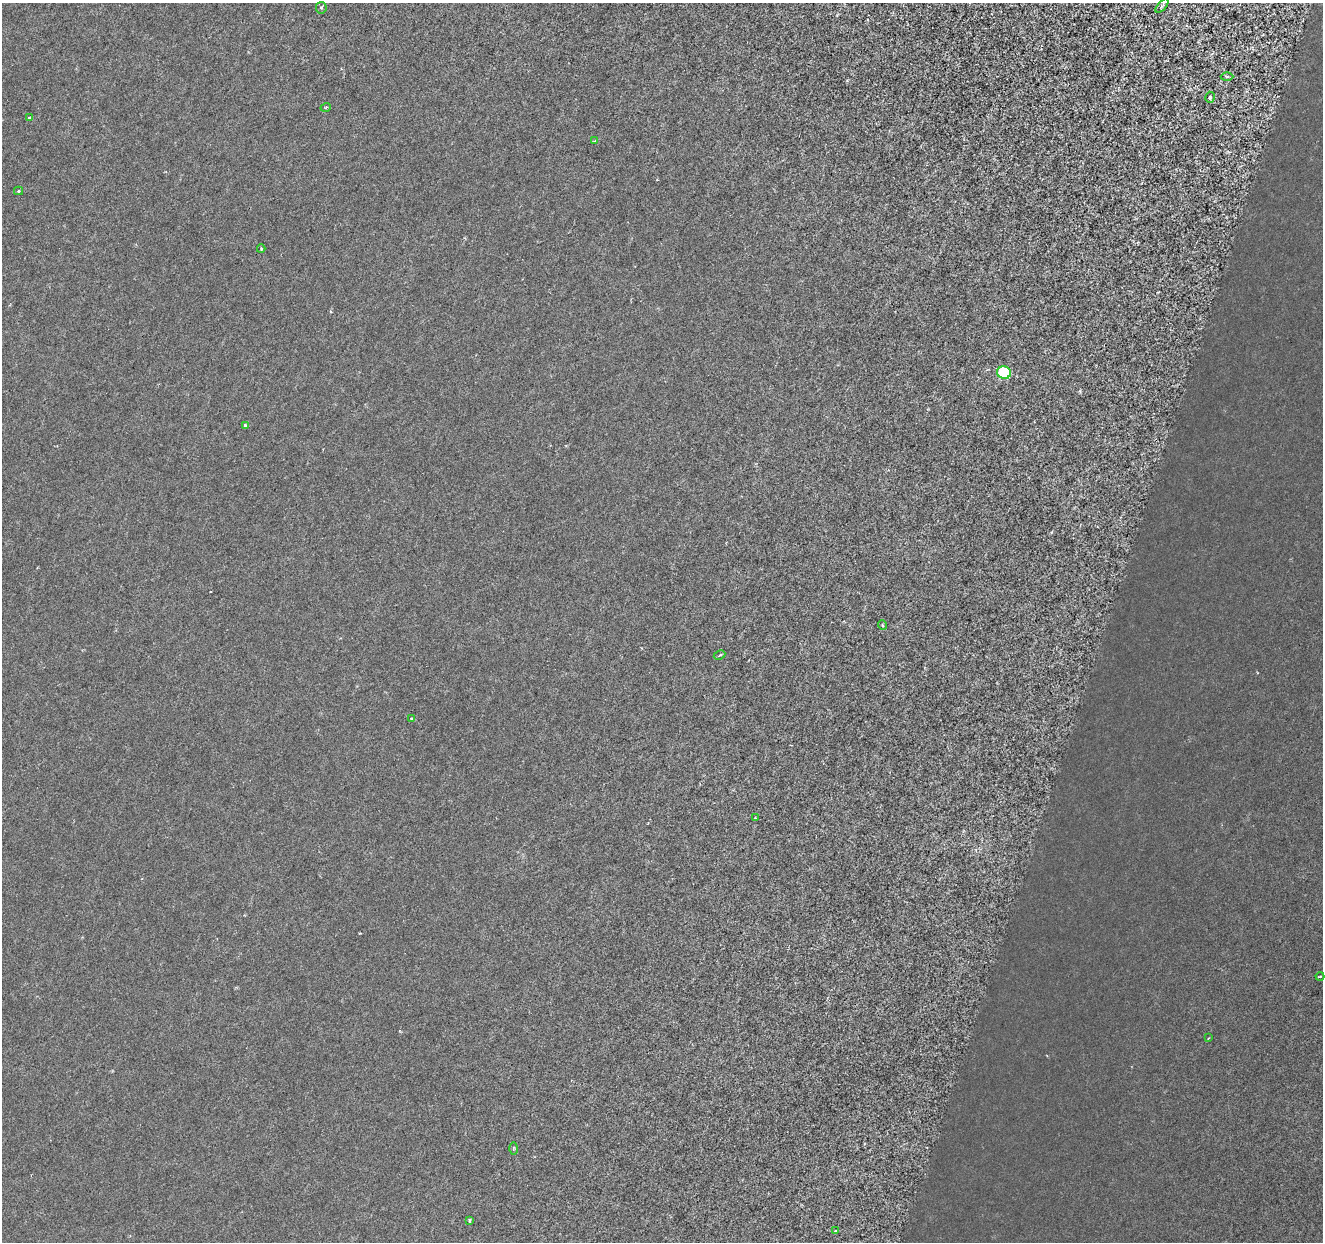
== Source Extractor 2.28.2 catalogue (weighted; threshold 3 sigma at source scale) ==
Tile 10 of 4 x 4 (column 2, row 3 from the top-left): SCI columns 1322-2642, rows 1460-2699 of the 5292 x 5459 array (HDU 1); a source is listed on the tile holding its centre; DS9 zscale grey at full resolution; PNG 1325 x 1244 px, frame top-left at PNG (2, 3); each listed source drawn as its Kron ellipse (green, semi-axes under 4 px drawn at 4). Shown black and unused: <1% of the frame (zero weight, under 3 of 6 exposures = <1% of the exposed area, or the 3 px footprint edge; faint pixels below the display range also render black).
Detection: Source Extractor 2.28.2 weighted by HDU 2 'WHT'; one run over the whole footprint, this tile lists its part. Background 8.23e-04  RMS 0.0012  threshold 0.00486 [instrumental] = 3 sigma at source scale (4.09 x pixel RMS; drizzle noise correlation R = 1.36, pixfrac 0.8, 0.0396/0.0396 arcsec/px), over >= 5 px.
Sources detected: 20; all 20 listed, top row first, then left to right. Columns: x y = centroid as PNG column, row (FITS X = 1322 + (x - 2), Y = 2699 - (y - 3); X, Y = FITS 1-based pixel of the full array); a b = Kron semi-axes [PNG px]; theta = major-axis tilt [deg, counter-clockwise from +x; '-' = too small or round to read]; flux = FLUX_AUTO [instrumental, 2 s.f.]
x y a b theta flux
1162 6 9 4 48 0.23
321 8 6 5 - 0.2
1227 77 6 4 0 0.15
1210 97 5 5 - 0.33
326 107 5 3 - 0.11
29 118 3 3 - 0.1
595 141 4 2 - 0.085
19 191 4 4 - 0.13
261 249 4 3 - 0.13
1004 373 7 6 - 7
245 425 4 3 - 0.23
882 625 5 3 - 0.12
720 655 6 3 28 0.15
411 719 3 3 - 0.28
755 818 3 3 - 0.083
1320 976 4 3 - 0.095
1208 1038 3 2 - 0.08
513 1148 6 3 89 0.13
470 1220 4 3 - 0.26
836 1231 4 3 - 0.28